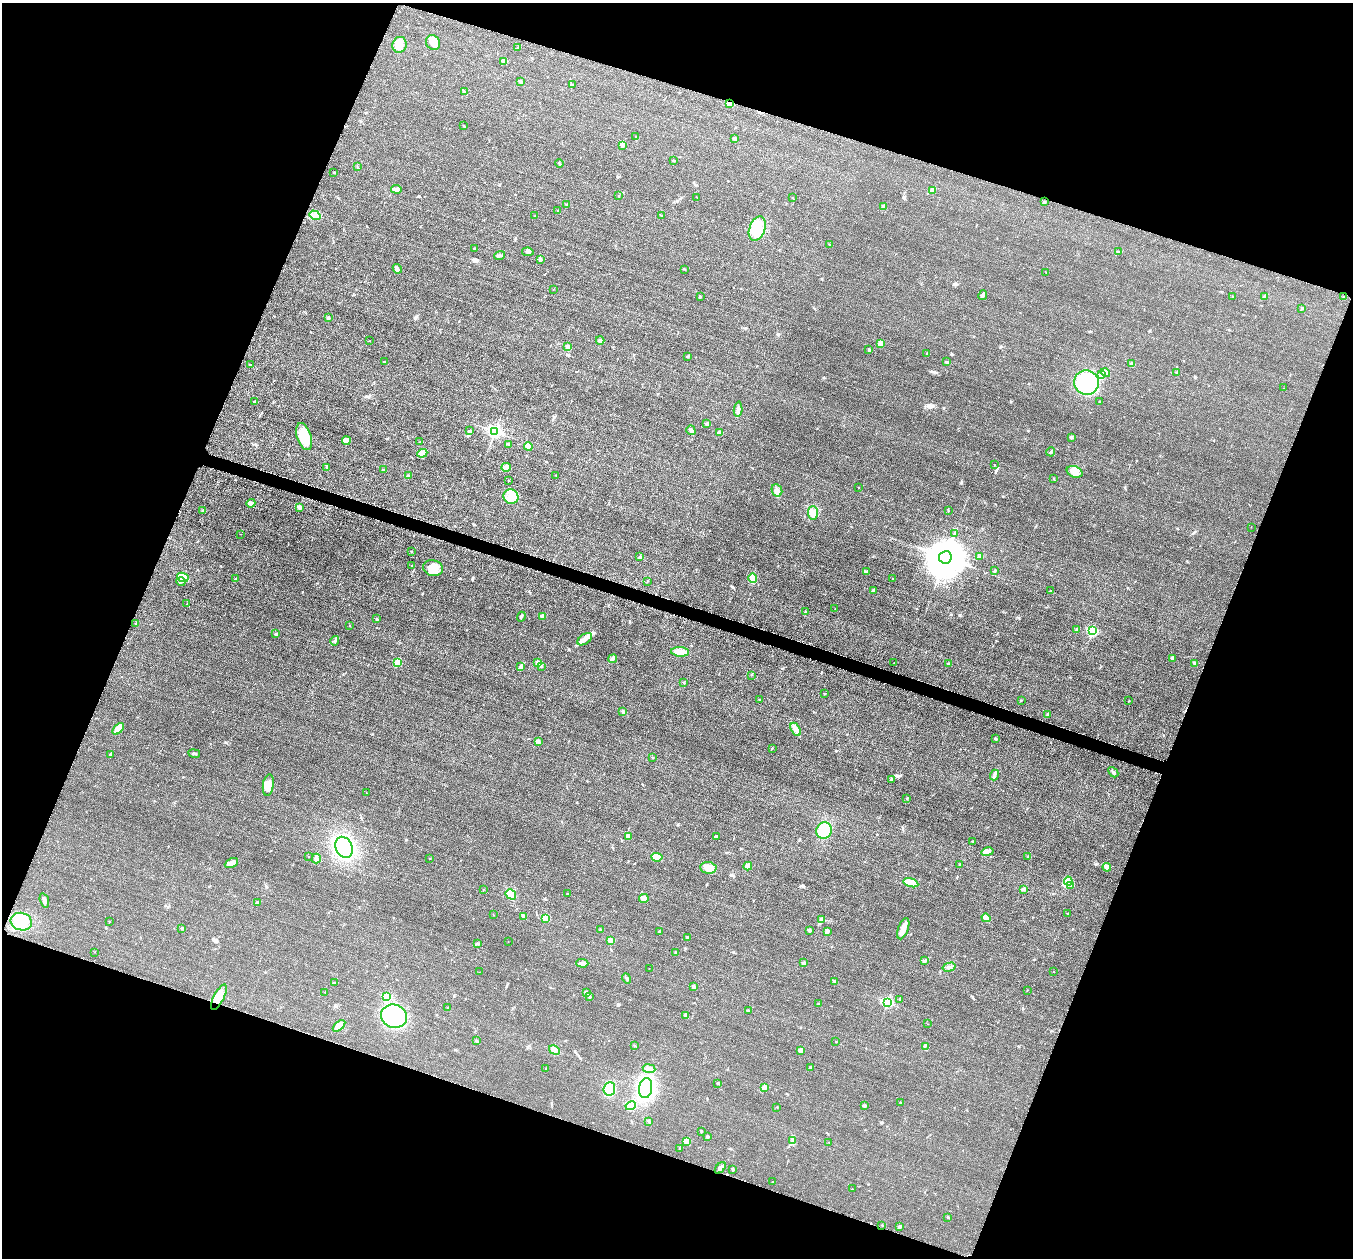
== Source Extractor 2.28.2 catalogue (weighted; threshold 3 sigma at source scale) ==
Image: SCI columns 34-5437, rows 199-5222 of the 5458 x 5502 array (HDU 1 of 3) = the unmasked area's bounding box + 8 px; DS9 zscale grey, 4 x 4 block average (1 PNG px = mean of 4 x 4 image px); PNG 1355 x 1260 px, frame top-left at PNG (2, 3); each listed source drawn as its Kron ellipse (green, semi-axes under 4 px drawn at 4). Shown black and unused: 40% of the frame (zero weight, under 3 of 5 exposures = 4% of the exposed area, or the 3 px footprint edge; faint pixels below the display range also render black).
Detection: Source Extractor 2.28.2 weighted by HDU 2 'WHT'. Background 0.0195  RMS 0.0052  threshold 0.0233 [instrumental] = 3 sigma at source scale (4.5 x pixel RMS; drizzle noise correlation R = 1.50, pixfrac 1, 0.05/0.05 arcsec/px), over >= 5 px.
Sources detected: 268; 2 inside a brighter object's white glare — neither listed nor drawn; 1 coinciding with a brighter row at this scale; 3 inside a brighter listed object's ellipse — not listed separately; the other 262 listed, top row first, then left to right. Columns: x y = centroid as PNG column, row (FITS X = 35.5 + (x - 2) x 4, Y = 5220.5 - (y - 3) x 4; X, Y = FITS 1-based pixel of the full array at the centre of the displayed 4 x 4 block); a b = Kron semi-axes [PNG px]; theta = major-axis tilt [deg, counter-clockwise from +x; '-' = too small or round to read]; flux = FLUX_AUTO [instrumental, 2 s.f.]
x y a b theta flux
433 42 8 6 -55 21
400 45 8 7 - 23
517 48 3 2 - 1.4
504 62 3 3 - 22
520 82 4 2 - 5.1
572 85 3 2 - 2.9
464 91 2 2 - 1.7
729 104 3 3 - 7.6
463 126 2 2 - 1.5
636 136 2 2 - 1.2
735 138 3 2 - 2.6
623 145 3 2 - 2.8
673 161 3 2 - 2.2
559 163 4 2 - 2.4
357 166 4 2 - 2.1
334 172 3 2 - 1.5
396 189 5 2 - 23
932 190 4 4 - 7
618 196 2 2 - 0.71
696 197 2 2 - 0.89
793 198 2 2 - 1.3
1044 202 3 2 - 3.3
567 204 2 2 - 9.9
884 207 3 2 - 3.5
558 210 2 2 - 0.93
315 215 6 4 -31 12
535 216 2 2 - 1.7
662 216 2 2 - 1.8
757 229 12 7 70 56
830 245 2 2 - 1.2
474 248 2 2 - 1.9
1118 251 3 2 - 2.4
528 252 6 3 -10 6.4
500 255 5 2 - 5
540 259 4 3 - 5.1
397 269 5 2 - 9.2
684 269 2 2 - 1.3
1046 273 2 2 - 0.77
553 289 2 2 - 0.73
983 295 5 3 - 5.6
700 296 2 2 - 1.6
1264 296 3 2 - 2
1233 297 2 2 - 1.7
1344 297 2 2 - 1.8
1302 308 3 2 - 2.1
328 318 3 3 - 4.7
600 340 4 3 - 8.6
370 341 2 2 - 0.83
880 343 3 3 - 7.3
568 347 3 3 - 13
869 349 3 2 - 3.1
927 354 2 2 - 4.9
687 356 2 2 - 2.4
385 362 2 2 - 4.6
947 362 3 3 - 4.6
1132 364 2 2 - 28
250 365 2 2 - 1.5
1177 372 3 2 - 3.3
1105 373 5 3 - 15
1101 375 2 2 - 4.6
1086 383 12 12 - 230
1284 388 2 2 - 0.61
254 401 2 2 - 1.5
1100 402 2 2 - 0.84
738 409 8 3 86 8.8
707 424 2 2 - 22
691 430 5 3 - 10
470 431 3 2 - 3.8
495 431 3 3 - 780
719 432 2 2 - 2.3
304 437 14 7 -72 79
1071 437 3 2 - 4.2
346 441 4 4 - 16
420 442 2 2 - 0.86
509 444 4 2 - 2.9
528 446 4 3 - 22
1051 452 4 2 - 3.2
422 453 5 4 - 25
995 465 2 2 - 1
327 467 3 2 - 1.5
506 467 5 4 - 9.6
383 469 2 2 - 1
1075 472 8 5 -20 24
556 475 2 2 - 1.1
408 476 3 2 - 3.6
1054 478 2 2 - 1.4
508 481 2 2 - 1.3
858 487 2 2 - 1.1
777 490 6 5 - 13
511 497 8 7 - 31
251 503 4 2 - 5.2
299 507 4 3 - 7.4
948 510 3 2 - 1.8
203 511 2 2 - 2.7
813 513 7 5 -89 16
1251 527 2 2 - 0.6
954 533 2 2 - 1.2
241 534 2 2 - 0.87
411 551 2 2 - 1.1
979 556 2 2 - 1.2
640 557 2 2 - 1.7
945 557 6 6 - 11000
412 565 2 2 - 0.82
433 568 10 8 -12 38
995 571 3 2 - 3.4
866 572 3 3 - 4.3
183 577 6 4 -25 49
753 578 5 4 - 23
892 578 2 2 - 0.74
236 579 3 2 - 2.6
647 581 3 2 - 1.4
181 582 5 3 - 6.1
873 590 3 2 - 3.5
1050 591 2 2 - 1.6
187 604 2 2 - 0.78
835 609 2 2 - 1.5
805 612 2 2 - 0.9
542 616 2 2 - 28
521 617 5 2 - 4.6
376 619 2 2 - 2.4
136 623 2 2 - 1.6
349 625 2 2 - 0.97
1077 629 4 2 - 4.2
1092 630 3 2 - 180
276 634 3 3 - 3.7
585 639 8 5 37 18
335 641 5 2 - 5.5
680 652 9 4 -5 22
613 659 4 3 - 5.7
1172 659 3 3 - 6.3
397 662 2 2 - 85
538 663 3 3 - 7.2
894 663 2 2 - 0.66
948 663 2 2 - 2.1
1195 664 3 2 - 2.8
521 666 3 2 - 3.6
542 666 2 2 - 2.1
751 675 2 2 - 1
684 683 2 2 - 1.1
824 694 2 2 - 1.4
759 700 2 2 - 2
1021 700 3 2 - 1.9
1129 701 2 2 - 1.4
623 712 3 2 - 5.8
1048 715 2 2 - 1.6
118 729 7 4 47 22
796 729 7 3 -60 24
995 738 2 2 - 1.6
538 741 3 2 - 3.3
772 748 3 2 - 1.7
111 754 3 2 - 3.3
194 754 6 2 -10 4.7
652 757 2 2 - 1.3
1113 772 6 2 -47 5.6
994 775 5 2 - 6.2
891 779 3 2 - 3.8
268 785 11 5 82 37
366 793 2 2 - 0.83
907 798 2 2 - 2.2
824 830 8 7 - 66
628 836 4 3 - 6
716 837 3 2 - 7
972 841 2 2 - 1.4
344 847 11 8 -66 280
987 852 6 4 11 15
1028 856 2 2 - 1.1
308 857 2 2 - 0.72
657 857 5 3 - 39
316 858 5 3 - 6.4
430 859 2 2 - 0.95
231 863 7 4 26 15
960 864 2 2 - 1.8
748 866 4 3 - 19
1107 867 4 3 - 8.2
708 868 8 6 -7 22
1068 881 4 3 - 8.8
911 883 7 3 -15 62
1070 885 3 2 - 3.1
483 889 2 2 - 0.82
1023 889 3 3 - 5.5
511 894 5 4 - 30
568 894 2 2 - 1.1
644 898 5 4 - 13
44 900 7 2 -72 8.3
257 902 3 2 - 2.9
1067 913 2 2 - 1.5
493 915 2 2 - 0.79
524 916 2 2 - 2.1
545 918 4 4 - 17
986 918 4 3 - 22
821 920 4 3 - 6.5
109 921 2 2 - 1.6
21 922 11 8 -16 38
182 928 2 2 - 2.1
903 929 11 5 71 26
601 930 2 2 - 1.4
809 930 2 2 - 18
827 931 4 2 - 4.4
660 932 2 2 - 5.1
687 938 3 2 - 4.9
610 940 3 3 - 9.6
508 942 2 2 - 0.77
478 944 4 2 - 4.3
94 952 2 2 - 0.72
676 952 3 2 - 2.3
925 960 3 2 - 2.4
582 963 6 3 -1 8.5
803 963 2 2 - 15
949 967 7 2 14 6.1
649 968 2 2 - 0.45
479 972 2 2 - 0.46
1053 972 2 2 - 0.68
627 978 5 2 - 4.4
835 981 4 2 - 4.4
334 983 3 2 - 2.4
694 987 4 3 - 5.6
1027 990 2 2 - 1.1
325 992 2 2 - 1.6
586 993 3 2 - 4
219 997 14 5 62 49
387 997 2 2 - 130
589 997 4 2 - 4.1
900 999 3 2 - 2.7
887 1002 3 2 - 290
818 1004 3 2 - 1.4
448 1008 2 2 - 1.5
748 1010 3 2 - 3.9
686 1015 3 3 - 7.2
394 1016 13 11 -21 260
928 1024 2 2 - 0.85
339 1026 7 3 42 29
477 1041 3 2 - 2.8
836 1042 2 2 - 1.5
635 1046 2 2 - 1.3
925 1046 3 2 - 2.3
554 1050 6 3 -31 9.2
801 1050 2 2 - 31
546 1068 2 2 - 0.96
810 1068 2 2 - 1.6
649 1069 6 3 -8 9.7
718 1083 2 2 - 3.5
764 1087 2 2 - 3
646 1088 10 6 81 320
609 1089 7 5 83 56
901 1103 2 2 - 1.1
631 1106 5 4 - 65
864 1106 2 2 - 2
777 1107 2 2 - 1.1
649 1121 3 2 - 5.1
701 1132 2 2 - 1.5
708 1137 2 2 - 4.4
793 1140 3 2 - 2.1
687 1141 4 3 - 7.3
829 1142 2 2 - 0.59
679 1149 3 2 - 1.8
720 1168 7 2 46 9.6
733 1169 3 2 - 2.5
772 1182 2 2 - 0.78
852 1189 2 2 - 1.6
948 1217 3 2 - 2.5
882 1225 2 2 - 2.2
899 1227 3 2 - 5.3
Overlapping masked pixels (flux is a lower limit): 1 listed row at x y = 219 997
Diffuse or blended objects may show on this block-average render without a row.